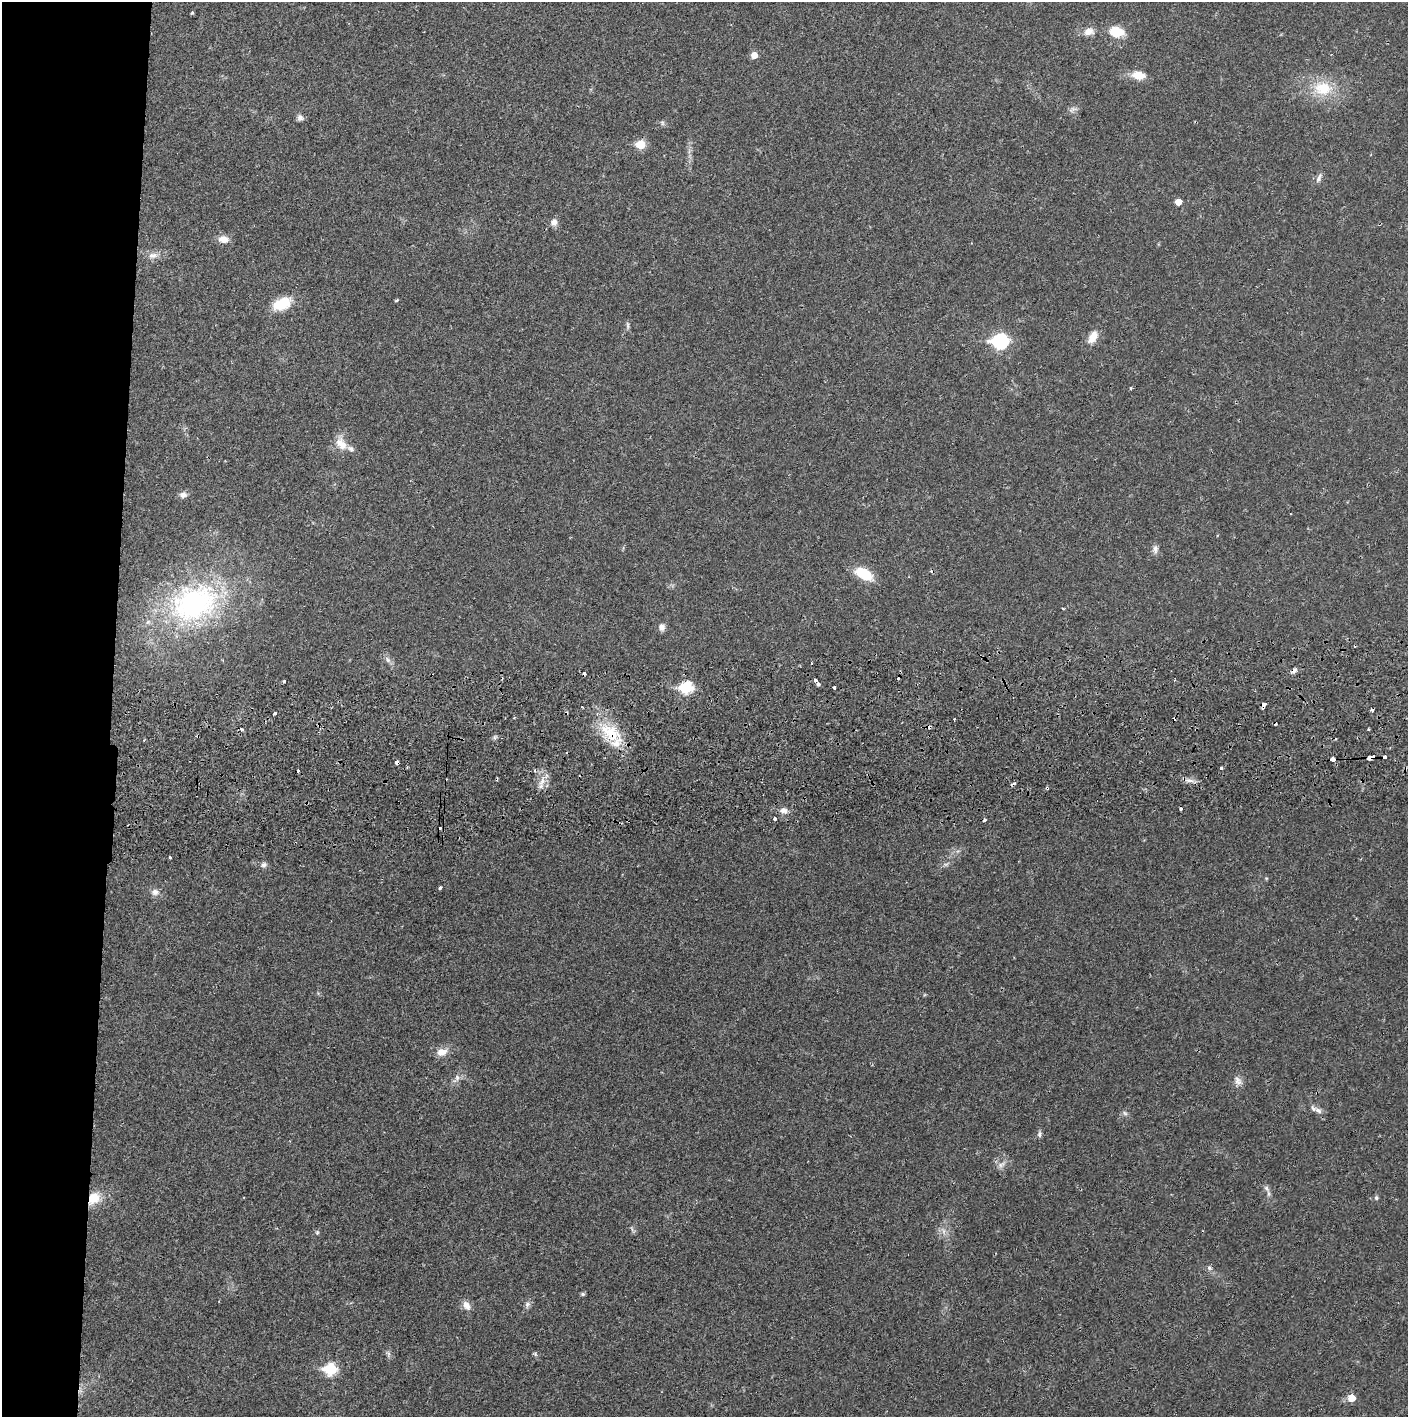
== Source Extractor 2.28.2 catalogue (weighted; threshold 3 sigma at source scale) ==
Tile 4 of 3 x 3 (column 1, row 2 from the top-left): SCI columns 4-1409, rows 1471-2885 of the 4229 x 4358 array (HDU 1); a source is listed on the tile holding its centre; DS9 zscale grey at full resolution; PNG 1410 x 1419 px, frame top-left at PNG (2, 2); no overlay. Shown black and unused: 8% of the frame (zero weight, under 2 of 3 exposures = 3% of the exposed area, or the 3 px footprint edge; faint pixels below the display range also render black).
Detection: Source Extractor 2.28.2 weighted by HDU 2 'WHT'; one run over the whole footprint, this tile lists its part. Background 0.0209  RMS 0.0035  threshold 0.0156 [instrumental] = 3 sigma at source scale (4.5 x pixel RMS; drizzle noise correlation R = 1.50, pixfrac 1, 0.05/0.05 arcsec/px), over >= 5 px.
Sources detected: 93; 1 too faint to see at this stretch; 13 cosmic-ray / hot-pixel residue — not listed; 2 inside a brighter listed object's ellipse — not listed separately; the other 77 listed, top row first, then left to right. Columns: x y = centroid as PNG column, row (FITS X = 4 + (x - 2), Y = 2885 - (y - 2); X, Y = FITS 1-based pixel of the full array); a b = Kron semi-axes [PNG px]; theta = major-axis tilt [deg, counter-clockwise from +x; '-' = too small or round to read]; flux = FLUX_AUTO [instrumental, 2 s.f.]
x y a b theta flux
192 13 3 3 - 0.48
1089 32 14 10 16 2.7
1116 32 15 10 -13 7.7
754 55 6 5 - 3.3
1138 75 16 9 -8 4.7
1323 88 25 18 -3 12
1073 109 13 6 19 1.2
300 118 9 8 - 1.2
641 144 6 5 - 11
1319 178 15 5 69 1.3
1178 202 5 5 - 3.1
554 222 10 8 70 1.7
223 239 13 9 -6 2.9
153 255 14 8 7 2.3
397 300 5 3 - 0.44
282 304 23 13 23 8.5
628 325 11 4 -89 0.73
1093 337 16 9 62 4
1000 341 8 7 - 59
1131 388 3 3 - 0.92
341 443 20 12 -59 4.4
183 495 9 7 0 1.7
1155 549 12 7 86 1.4
864 574 15 9 -29 13
194 603 68 49 21 73
1063 608 4 2 - 0.3
662 627 8 7 - 1.8
388 660 9 6 -50 1.2
811 663 3 2 - 0.31
815 680 4 3 - 3.3
1175 680 4 2 - 0.27
284 681 3 3 - 0.89
818 684 4 4 - 1.4
834 687 3 3 - 0.9
686 688 7 6 - 28
1264 704 5 3 - 5.6
275 713 3 3 - 1.2
954 719 3 2 - 0.42
610 732 32 19 -36 13
1370 757 7 4 18 4
1384 757 4 3 - 1.5
1333 759 5 3 - 3.9
397 763 4 4 - 3.3
1221 768 3 3 - 1.6
535 770 4 3 - 0.44
298 771 3 2 - 0.4
1189 780 14 4 -7 1.6
542 781 15 8 57 3
1047 788 4 3 - 0.41
1180 809 3 3 - 1.3
784 811 10 7 -7 1.8
774 819 3 3 - 1.8
170 857 3 3 - 0.63
946 864 7 4 18 0.69
264 865 9 7 18 1.1
440 888 3 3 - 1.5
155 892 9 8 - 1.7
442 1052 16 11 12 3.2
457 1078 15 7 55 2
1238 1081 14 9 -57 2
1318 1110 13 7 -42 1.9
1125 1113 7 5 -44 0.8
1039 1134 7 6 - 0.92
1001 1165 14 6 25 1.8
1267 1188 11 5 -54 1.2
94 1198 17 13 48 6.7
1376 1198 6 5 - 0.66
944 1231 9 4 -82 1.1
317 1232 6 5 - 0.5
1209 1268 7 6 - 0.83
583 1294 6 4 -15 0.54
527 1304 7 7 - 1.1
466 1305 14 9 -56 2.3
388 1353 9 5 -63 0.86
535 1354 6 5 - 0.55
330 1369 7 6 - 28
1351 1398 6 5 - 5.3
Overlapping masked pixels (flux is a lower limit): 8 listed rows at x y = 1264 704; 610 732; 1370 757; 1384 757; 1333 759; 397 763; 1047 788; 94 1198